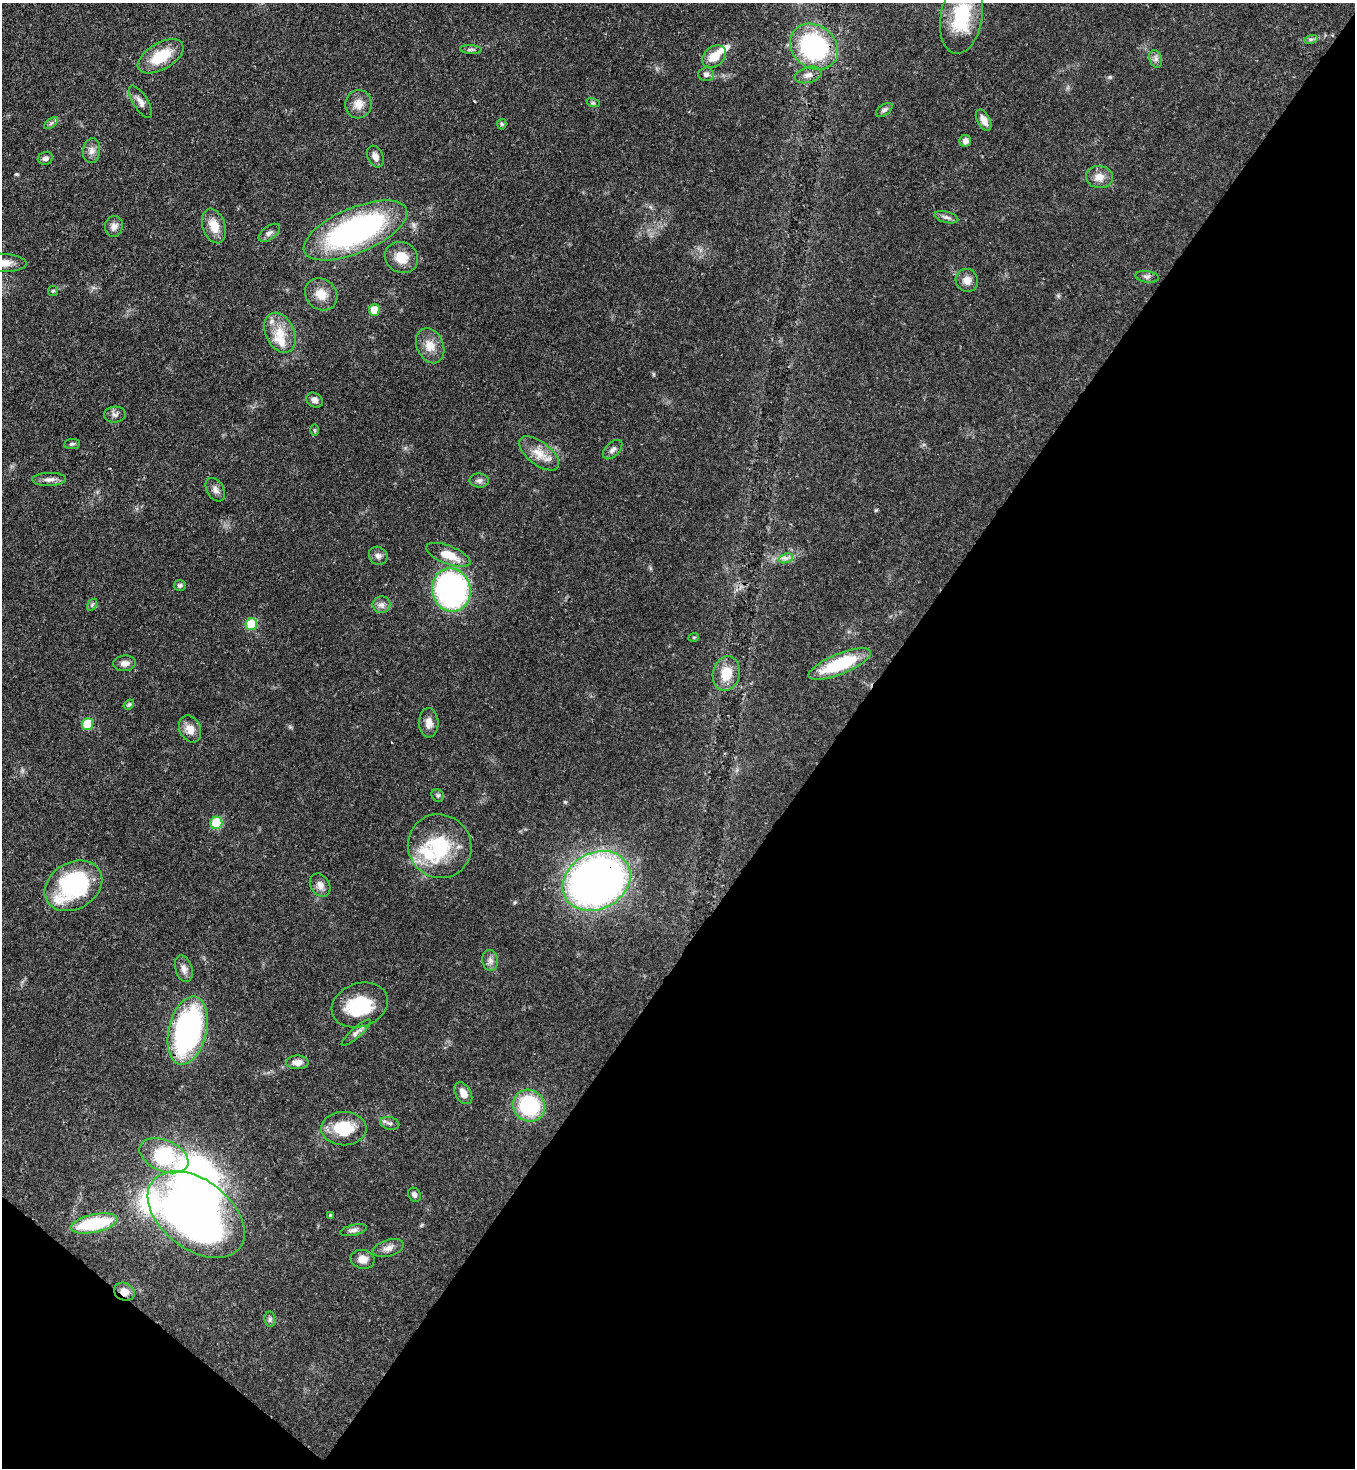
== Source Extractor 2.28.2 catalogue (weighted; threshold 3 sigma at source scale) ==
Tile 15 of 4 x 4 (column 3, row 4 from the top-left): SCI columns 3077-4429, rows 71-1536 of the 6011 x 5990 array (HDU 1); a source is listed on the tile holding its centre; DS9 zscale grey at full resolution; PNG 1357 x 1470 px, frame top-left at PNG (2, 3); each listed source drawn as its Kron ellipse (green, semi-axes under 4 px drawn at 4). Shown black and unused: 40% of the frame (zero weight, under 3 of 4 exposures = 7% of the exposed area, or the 3 px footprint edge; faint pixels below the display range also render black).
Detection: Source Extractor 2.28.2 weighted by HDU 2 'WHT'; one run over the whole footprint, this tile lists its part. Background 0.0745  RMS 0.0039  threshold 0.0174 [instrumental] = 3 sigma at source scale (4.5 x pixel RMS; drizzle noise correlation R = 1.50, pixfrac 1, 0.05/0.05 arcsec/px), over >= 5 px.
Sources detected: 92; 1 inside a brighter object's white glare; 1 cosmic-ray / hot-pixel residue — neither listed nor drawn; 4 inside a brighter listed object's ellipse — not listed separately; the other 86 listed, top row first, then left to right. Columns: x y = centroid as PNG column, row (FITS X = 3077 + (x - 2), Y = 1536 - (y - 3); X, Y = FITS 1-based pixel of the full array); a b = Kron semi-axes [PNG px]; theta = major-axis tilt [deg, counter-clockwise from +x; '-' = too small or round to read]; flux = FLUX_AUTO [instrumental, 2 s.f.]
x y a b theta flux
961 17 37 21 80 20
1311 39 7 4 18 0.74
814 47 25 21 -38 50
471 50 11 4 -4 0.93
161 56 25 13 30 13
714 56 13 9 37 6.1
1156 59 9 6 -73 1.3
706 74 7 7 - 1.4
808 75 14 8 15 2.3
140 102 18 7 -58 2.5
593 103 7 4 -17 0.66
358 104 14 13 - 4.2
884 110 9 5 34 1
984 120 11 6 -62 3.2
51 123 8 4 37 0.86
502 124 5 4 - 0.59
965 141 6 6 - 1.5
91 151 12 8 83 2.2
375 157 11 7 -68 2.2
45 158 8 6 15 1.3
1099 177 13 11 -4 3.7
946 217 12 5 -14 1.4
114 226 10 9 - 2.2
214 226 18 11 -71 5.9
355 230 55 22 23 95
269 233 12 6 37 1.6
401 257 17 15 -31 6.8
3 263 24 9 -2 5.5
1147 277 12 5 -8 1.2
967 280 12 11 - 3.1
53 291 5 5 - 0.58
321 294 17 15 -44 5.5
374 310 6 5 - 9.3
280 333 21 14 -65 8.3
430 346 18 13 -66 5.1
315 400 9 7 -35 1.8
115 415 11 8 4 1.5
314 430 6 4 -89 0.5
72 444 8 5 8 0.77
613 450 12 6 45 1.5
539 453 23 11 -38 6.1
49 479 17 6 2 2.2
479 481 9 7 0 1.3
215 490 13 8 -59 2
448 555 23 9 -21 7.3
378 556 10 8 -38 1.6
786 558 7 4 17 1.2
180 585 6 5 - 0.86
451 590 22 19 -77 110
92 605 7 4 56 0.63
381 605 9 8 - 1.7
251 624 6 5 - 20
694 637 5 3 - 0.37
125 663 11 8 6 2
840 664 33 10 22 23
726 673 17 13 78 8.1
129 704 6 4 38 0.66
429 723 15 9 -88 3.2
87 724 6 5 - 15
190 729 14 10 -65 4.1
438 795 7 5 -42 0.75
216 823 6 6 - 23
440 846 32 31 - 25
596 881 35 28 29 260
320 885 12 9 -58 2.5
73 886 30 23 30 48
490 960 10 8 -83 1.8
184 969 13 8 -72 2.3
360 1005 29 21 19 21
188 1031 35 19 77 92
356 1033 19 5 42 1.8
297 1062 11 7 -1 2.8
463 1093 12 7 -59 3.4
529 1106 16 15 - 31
390 1123 10 6 -12 1.2
344 1129 23 16 0 14
164 1156 26 15 -23 35
414 1195 7 6 - 1.4
196 1215 55 34 -37 220
330 1215 3 3 - 0.49
94 1223 24 9 12 25
353 1230 14 5 13 1.5
388 1248 16 8 17 2.5
363 1259 12 9 -11 3.5
124 1292 10 8 -26 3
270 1319 8 5 -84 0.87
Overlapping masked pixels (flux is a lower limit): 3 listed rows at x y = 596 881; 188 1031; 124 1292
Isophote crosses this tile's border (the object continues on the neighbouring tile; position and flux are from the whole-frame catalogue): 1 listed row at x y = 3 263